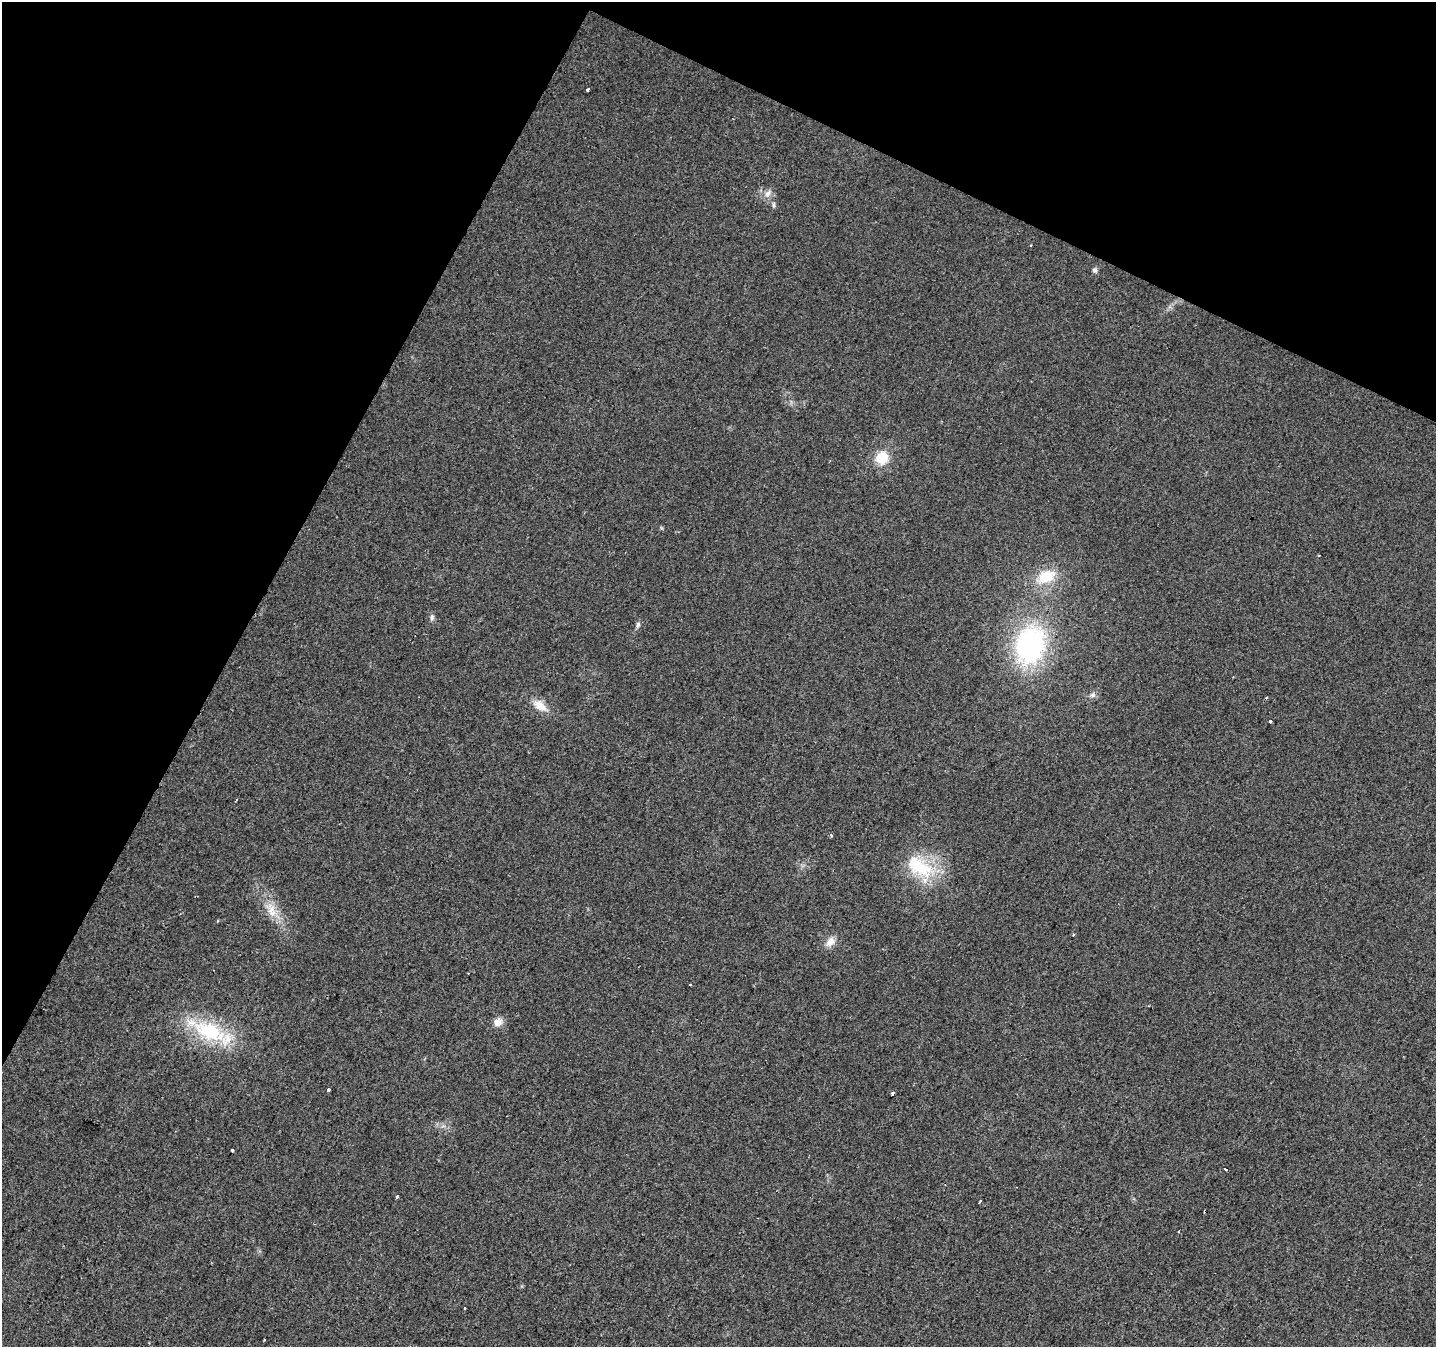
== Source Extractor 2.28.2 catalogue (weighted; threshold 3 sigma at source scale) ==
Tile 2 of 4 x 4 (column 2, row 1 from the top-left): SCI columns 1440-2873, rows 4302-5646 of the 5741 x 5843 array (HDU 1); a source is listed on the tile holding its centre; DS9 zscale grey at full resolution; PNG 1438 x 1349 px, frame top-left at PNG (2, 2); no overlay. Shown black and unused: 26% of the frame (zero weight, under 2 of 3 exposures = <1% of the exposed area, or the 3 px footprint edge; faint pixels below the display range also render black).
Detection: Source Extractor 2.28.2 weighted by HDU 2 'WHT'; one run over the whole footprint, this tile lists its part. Background 0.022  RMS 0.006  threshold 0.0268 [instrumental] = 3 sigma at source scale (4.5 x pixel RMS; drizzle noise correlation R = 1.50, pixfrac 1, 0.0396/0.0396 arcsec/px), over >= 5 px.
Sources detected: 34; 1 inside a brighter object's white glare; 9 cosmic-ray / hot-pixel residue — not listed; the other 24 listed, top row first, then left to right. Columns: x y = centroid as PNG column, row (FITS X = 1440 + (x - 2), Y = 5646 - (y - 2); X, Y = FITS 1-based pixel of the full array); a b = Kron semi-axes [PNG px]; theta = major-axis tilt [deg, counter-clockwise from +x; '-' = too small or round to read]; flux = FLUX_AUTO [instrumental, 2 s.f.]
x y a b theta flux
588 90 3 3 - 4.7
768 193 12 7 52 3.2
774 205 9 4 -90 1.2
1095 270 7 6 - 1.5
882 458 17 15 53 13
1046 577 24 15 25 18
432 617 9 6 89 1.7
638 625 9 5 72 1.5
1030 645 38 27 74 110
540 705 22 12 -38 8
1270 721 3 3 - 15
236 799 3 2 - 0.65
923 869 39 25 2 31
271 910 23 11 -74 10
218 921 3 2 - 1.1
1073 935 3 3 - 2
830 942 16 10 43 5.1
498 1022 11 9 51 5.2
210 1031 42 23 -23 45
328 1090 3 3 - 4.4
893 1093 4 3 - 4.4
232 1150 3 3 - 1.3
1226 1169 3 3 - 3.5
397 1197 3 3 - 5.3